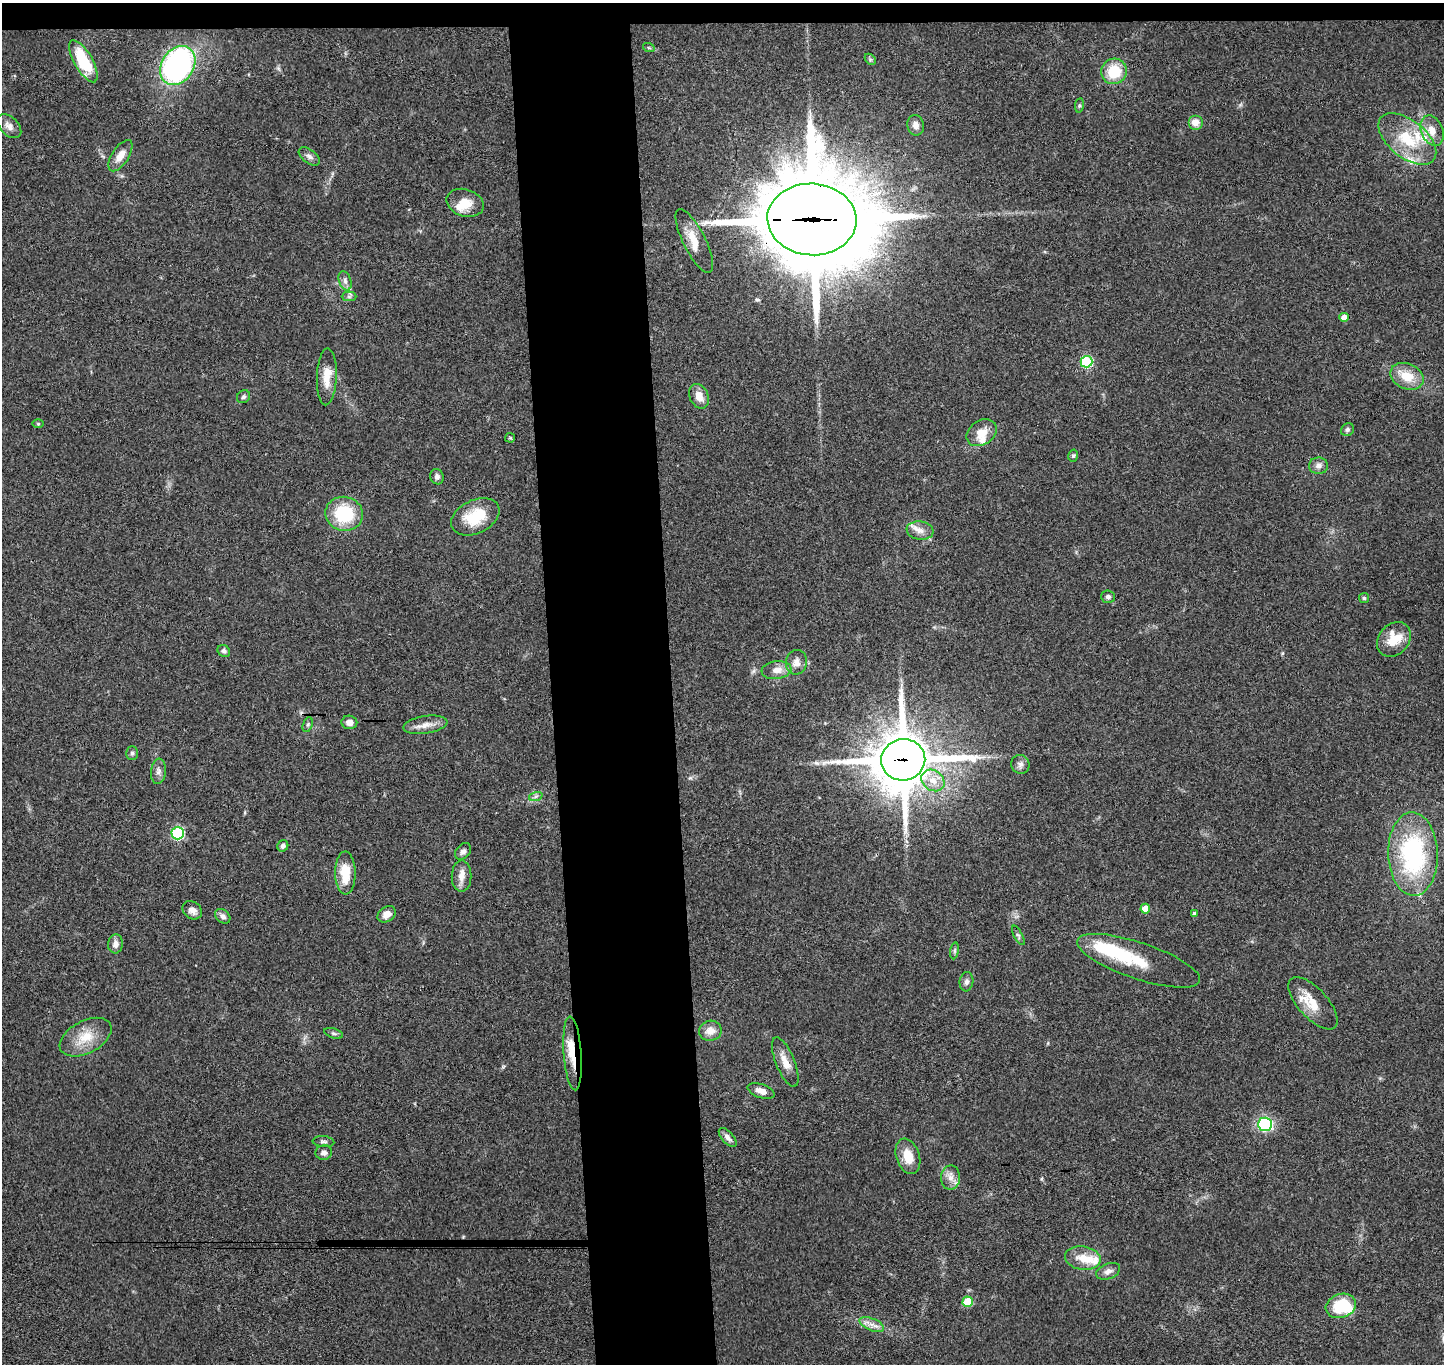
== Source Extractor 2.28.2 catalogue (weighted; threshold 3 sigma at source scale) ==
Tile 2 of 3 x 3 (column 2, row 1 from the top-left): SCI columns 1502-2943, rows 2877-4238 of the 4442 x 4370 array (HDU 1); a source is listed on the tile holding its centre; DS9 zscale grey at full resolution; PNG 1446 x 1366 px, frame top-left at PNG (2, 3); each listed source drawn as its Kron ellipse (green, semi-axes under 4 px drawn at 4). Shown black and unused: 10% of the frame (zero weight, under 3 of 4 exposures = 6% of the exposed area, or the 3 px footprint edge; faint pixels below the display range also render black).
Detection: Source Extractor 2.28.2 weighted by HDU 2 'WHT'; one run over the whole footprint, this tile lists its part. Background 0.0832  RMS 0.0057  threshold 0.0256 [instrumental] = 3 sigma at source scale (4.5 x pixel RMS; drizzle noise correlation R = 1.50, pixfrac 1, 0.05/0.05 arcsec/px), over >= 5 px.
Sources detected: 96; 2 inside a brighter object's white glare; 1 cosmic-ray / hot-pixel residue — neither listed nor drawn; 10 inside a brighter listed object's ellipse — not listed separately; the other 83 listed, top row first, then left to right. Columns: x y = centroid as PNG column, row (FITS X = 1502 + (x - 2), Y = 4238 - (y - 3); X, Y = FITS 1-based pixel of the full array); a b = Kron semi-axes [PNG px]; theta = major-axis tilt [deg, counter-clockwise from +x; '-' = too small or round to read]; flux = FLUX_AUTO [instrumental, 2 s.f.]
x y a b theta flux
649 48 6 4 -18 0.74
870 59 6 4 -45 0.95
83 61 23 9 -60 26
178 65 21 16 56 130
1114 71 13 12 - 18
1079 105 7 4 82 0.84
1195 122 7 7 - 5.6
916 125 10 8 -79 3.8
9 126 14 9 -44 3.8
1432 131 16 11 -67 7.4
1407 139 34 18 -39 26
120 156 18 8 57 5.9
309 156 12 6 -37 2.4
465 203 19 13 -17 9.3
812 219 44 36 -4 9900
694 241 35 11 -63 9.8
345 281 10 6 -70 2.2
349 297 7 4 0 1.1
1344 317 4 4 - 4.3
1086 362 6 6 - 47
1407 376 17 12 -25 12
327 377 28 10 88 9.3
699 396 13 9 -65 5.7
243 397 7 6 - 1.3
38 424 6 4 0 0.66
1347 430 7 6 - 1.4
982 433 16 12 33 8.2
510 438 5 4 - 0.69
1073 456 6 5 - 1.1
1318 466 9 8 - 2.6
437 477 8 6 -73 1.8
344 514 19 17 -13 30
475 517 26 16 26 20
920 531 13 9 -8 4.6
1108 597 7 6 - 1.7
1364 598 5 5 - 0.86
1394 639 19 15 49 13
224 651 7 5 -38 1.6
796 662 12 10 79 4.2
776 670 15 9 7 5.2
349 722 8 7 - 3.6
308 725 7 5 70 1.2
425 725 22 9 8 5.6
132 753 7 5 90 1.3
903 760 22 20 12 3300
1020 764 9 9 - 2.5
158 771 13 7 84 2.7
933 780 12 10 -36 7.2
536 796 7 4 19 1.2
178 833 6 6 - 68
283 846 6 5 - 1.8
463 851 9 6 48 1.9
1413 854 41 25 -88 82
345 873 21 10 -89 14
462 876 15 10 90 5
1145 909 5 5 - 7
192 910 10 8 -35 3.3
387 914 10 7 33 4.5
1195 914 4 4 - 1.6
223 916 8 6 -40 2.4
1018 935 11 4 -62 1.2
115 944 9 7 83 3.5
955 951 8 4 82 1.1
1139 961 64 18 -18 25
966 982 10 7 82 2
1313 1003 33 14 -48 14
710 1031 11 10 - 5.2
334 1033 9 5 -17 1.2
86 1037 28 16 28 14
573 1053 37 9 -86 13
785 1062 26 9 -68 7.4
761 1091 14 6 -19 4.5
1265 1124 7 6 - 67
728 1137 11 6 -49 2.8
323 1142 11 5 -5 1.5
324 1153 8 7 - 2.6
908 1156 18 11 -71 10
950 1178 12 9 89 4.3
1083 1258 18 12 -8 8.9
1108 1271 12 7 20 3.1
968 1302 5 5 - 19
1341 1306 15 12 18 24
872 1324 13 6 -22 3.6
Overlapping masked pixels (flux is a lower limit): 3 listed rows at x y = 812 219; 903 760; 573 1053